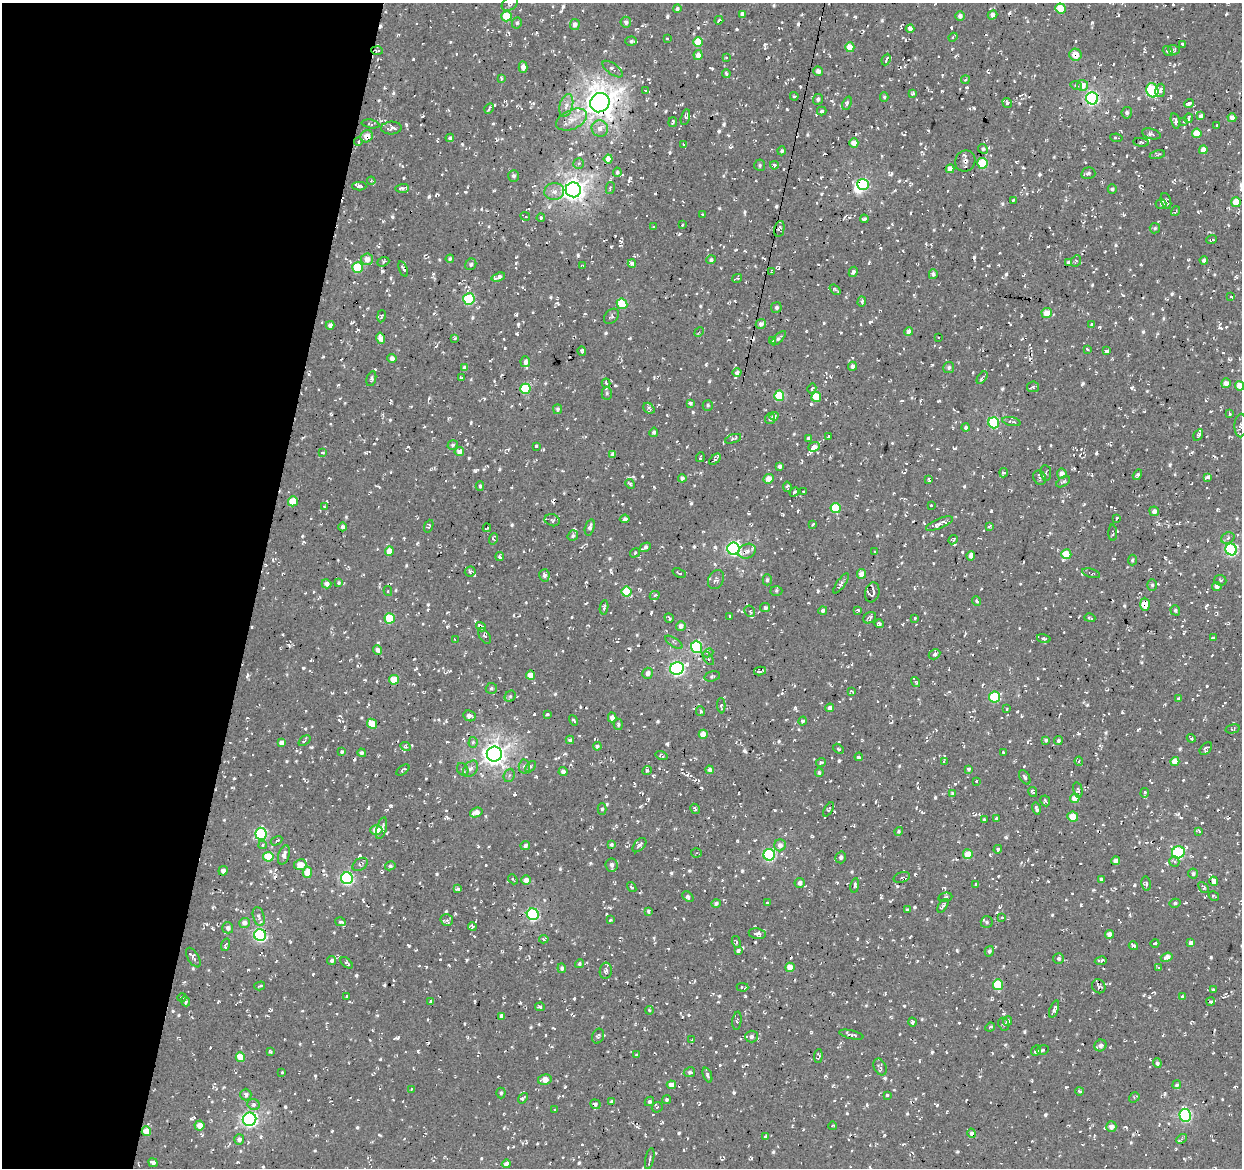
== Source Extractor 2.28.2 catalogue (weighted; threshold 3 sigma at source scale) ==
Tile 9 of 4 x 4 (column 1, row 3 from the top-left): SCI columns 5-1244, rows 1448-2613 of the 4966 x 5165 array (HDU 1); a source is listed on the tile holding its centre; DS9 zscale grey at full resolution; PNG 1244 x 1170 px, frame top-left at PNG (2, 3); each listed source drawn as its Kron ellipse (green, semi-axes under 4 px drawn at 4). Shown black and unused: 21% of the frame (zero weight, under 2 of 3 exposures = <1% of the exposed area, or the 3 px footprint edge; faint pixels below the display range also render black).
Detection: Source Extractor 2.28.2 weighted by HDU 2 'WHT'; one run over the whole footprint, this tile lists its part. Background 0.00843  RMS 0.0089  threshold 0.0399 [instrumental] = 3 sigma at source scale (4.5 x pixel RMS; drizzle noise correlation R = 1.50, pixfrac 1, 0.0396/0.0396 arcsec/px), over >= 5 px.
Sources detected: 1535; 1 inside a brighter object's white glare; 100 cosmic-ray / hot-pixel residue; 1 long thin detection or spike segment (spike, bleed or trail) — neither listed nor drawn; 20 inside a brighter listed object's ellipse — not listed separately; of the other 1413, all 500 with FLUX_AUTO >= 1.57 (the completeness limit of this list) listed and drawn (913 fainter detections not listed), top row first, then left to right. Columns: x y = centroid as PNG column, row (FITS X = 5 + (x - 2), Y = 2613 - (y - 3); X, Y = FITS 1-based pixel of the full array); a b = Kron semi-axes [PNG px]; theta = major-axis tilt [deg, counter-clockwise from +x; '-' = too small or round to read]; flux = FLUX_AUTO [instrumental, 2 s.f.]
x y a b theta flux
510 4 9 6 33 2.1
1061 8 5 5 - 23
677 9 4 4 - 2.1
742 14 4 4 - 2.7
992 15 5 4 - 4.8
506 16 5 5 - 25
960 16 4 4 - 3.5
719 20 4 3 - 2
626 22 5 5 - 2.6
517 23 6 5 - 1.7
575 25 5 5 - 4.2
910 29 4 3 - 4.8
953 37 5 3 - 1.7
667 39 3 3 - 1.6
631 41 6 4 3 2.1
698 42 5 5 - 22
1182 44 3 3 - 2.6
850 47 5 4 - 16
377 50 6 4 -3 1.8
1174 50 6 4 -16 1.6
1168 51 5 3 - 3.2
698 55 5 4 - 5.3
1075 55 6 6 - 12
726 58 3 3 - 2.5
886 60 6 2 64 2.1
523 67 5 4 - 5.1
613 69 12 5 -36 3.5
818 71 5 4 - 4.9
726 73 4 3 - 2.4
501 78 4 3 - 1.9
965 80 4 3 - 1.6
1082 85 5 5 - 7.3
1076 86 6 4 -17 1.6
645 90 3 3 - 2.3
1152 90 7 6 - 95
1160 90 7 5 82 3.9
913 93 3 3 - 1.7
794 96 4 2 - 2
884 97 5 4 - 1.7
1092 98 6 6 - 210
818 99 5 4 - 2.1
600 103 10 9 - 1300
847 103 7 3 68 1.8
1007 103 5 4 - 3.4
1189 103 5 3 - 3.5
566 105 11 6 74 5.6
489 108 5 2 - 1.8
822 111 5 3 - 2
1127 113 6 5 - 2.4
1201 116 4 3 - 4.9
685 117 8 4 76 2.7
1189 118 5 3 - 2.2
1232 118 4 4 - 4.7
572 120 16 9 24 9.3
1175 121 8 4 -77 3
673 122 5 3 - 1.7
1183 122 4 3 - 1.6
371 124 9 4 -10 1.7
1217 126 3 3 - 2.1
391 128 10 6 3 4.8
600 128 8 8 - 7.8
1197 133 5 4 - 18
1151 134 9 5 -16 2.7
367 136 6 6 - 7.6
450 138 4 4 - 2.7
1116 138 6 3 -8 2.5
358 142 4 3 - 1.7
1141 142 8 4 -5 1.8
854 143 4 4 - 13
684 145 3 3 - 1.7
983 149 5 4 - 2.1
1203 150 4 4 - 6.4
782 151 4 4 - 1.7
1157 155 8 4 15 1.6
608 159 4 4 - 8.9
965 161 11 10 - 5
982 163 5 5 - 33
578 164 5 5 - 1.7
760 165 5 5 - 1.7
774 165 4 4 - 2.4
950 169 4 4 - 8.9
617 172 4 3 - 1.7
1088 173 7 6 - 2.3
513 176 6 5 - 2.8
371 181 4 4 - 1.9
863 184 6 5 - 91
359 186 7 3 0 2.2
402 188 7 4 1 2.5
610 188 6 4 77 1.9
1112 189 5 4 - 2
573 190 7 7 - 680
554 191 10 8 8 5.7
1013 200 3 2 - 1.9
1166 201 8 5 -73 2.4
1236 202 5 4 - 16
1161 204 5 5 - 1.9
1176 211 5 3 - 1.8
703 214 3 3 - 2.1
525 216 5 3 - 1.7
541 218 4 3 - 1.6
864 219 4 3 - 2.7
682 225 3 3 - 1.7
653 227 3 3 - 1.9
1155 228 5 5 - 1.6
779 229 8 5 77 3.8
1212 240 5 2 - 1.6
367 259 6 6 - 8
450 259 4 3 - 1.9
711 260 5 4 - 2
1204 260 4 4 - 2.6
1076 261 6 5 - 1.7
383 262 6 4 22 1.6
632 263 4 3 - 4.4
1069 263 4 4 - 4.5
471 264 6 5 - 1.9
583 266 4 3 - 1.6
358 267 5 5 - 45
403 269 8 3 -69 2.3
772 272 3 3 - 1.6
853 272 5 4 - 2.1
933 274 5 4 - 2.2
498 277 7 4 18 4
737 278 5 3 - 1.7
835 290 6 3 -39 1.9
1231 297 3 3 - 1.7
469 299 6 6 - 61
862 302 5 4 - 2.2
622 304 5 5 - 35
776 307 5 5 - 2.1
1047 313 5 5 - 13
381 316 6 4 79 1.7
611 316 8 6 47 2.1
761 324 5 5 - 3.9
1092 324 3 3 - 1.6
330 325 4 4 - 3.6
699 332 5 4 - 1.7
908 332 4 4 - 5.7
381 338 6 4 -77 8.2
455 338 3 3 - 2.2
779 338 9 4 44 2
938 338 3 2 - 2.3
773 341 3 2 - 2.1
1087 349 3 3 - 1.9
582 351 4 3 - 1.8
1106 351 4 3 - 3.3
392 358 4 4 - 4.5
525 362 5 5 - 3.7
852 366 4 4 - 2.8
465 368 4 4 - 4.7
949 368 5 5 - 2
737 373 4 4 - 2.6
461 378 3 3 - 1.7
982 378 7 3 52 1.9
371 379 7 4 74 2.1
606 383 4 3 - 1.6
1226 383 5 5 - 5
1240 386 5 4 - 11
1033 387 6 5 - 1.8
812 388 5 4 - 1.9
525 389 5 5 - 43
607 393 6 5 - 1.6
779 396 5 5 - 33
816 397 5 5 - 33
690 403 4 3 - 2.1
708 405 5 5 - 1.7
649 408 6 5 - 2.2
558 409 5 4 - 1.8
1230 414 3 3 - 1.7
774 416 4 4 - 3.4
770 419 5 5 - 1.9
1011 422 9 4 -12 3.2
994 423 5 5 - 67
1241 425 12 6 87 2.9
966 428 4 4 - 2
654 432 5 4 - 1.9
1198 435 6 4 58 2.1
828 437 4 3 - 3
808 438 4 4 - 1.8
733 439 8 4 18 1.9
453 445 5 4 - 1.8
536 446 3 3 - 1.8
814 447 6 4 23 7.7
459 451 5 4 - 5.8
323 453 4 3 - 1.9
613 454 4 4 - 3.7
700 457 5 3 - 1.8
715 459 7 3 44 3.3
779 466 4 3 - 2.5
1004 473 4 4 - 2.9
1046 473 8 5 -84 1.9
1062 474 5 5 - 5.4
1137 475 5 4 - 1.8
1208 477 4 4 - 2.5
682 478 4 4 - 3
1040 478 7 6 - 2.7
768 479 5 4 - 8.1
929 480 4 3 - 1.7
1063 482 7 4 33 2.3
630 484 5 3 - 1.9
480 486 5 3 - 1.7
787 487 5 4 - 2.8
794 492 5 3 - 1.8
804 492 3 3 - 2
293 501 5 5 - 25
931 505 3 3 - 1.6
324 507 3 3 - 1.8
836 508 5 5 - 38
1154 511 5 4 - 3.8
625 519 5 3 - 2.4
1116 519 4 3 - 1.8
552 520 8 6 -20 2.3
939 524 14 5 22 6.7
813 525 3 3 - 1.8
429 526 6 4 69 1.9
989 526 4 3 - 2.6
343 527 4 3 - 2.3
590 527 8 4 73 3.4
487 528 4 3 - 2.4
1113 533 8 3 -88 1.6
573 536 5 5 - 1.9
1228 538 7 5 21 2.5
493 539 6 4 74 2.1
953 540 5 4 - 1.6
645 547 6 3 32 6.2
734 549 6 6 - 190
1231 549 6 5 - 140
389 551 5 4 - 9.5
747 551 9 7 25 4.5
875 552 4 3 - 1.9
635 553 5 4 - 2
1066 554 5 5 - 28
971 556 5 4 - 4.5
500 557 4 4 - 2.5
1132 560 5 4 - 1.6
470 571 5 5 - 2.4
679 573 7 3 -20 1.8
1091 573 9 4 -15 1.9
861 574 5 4 - 8.7
544 575 6 5 - 3.1
716 580 10 7 62 2.9
767 580 5 4 - 2
1220 580 6 5 - 1.7
339 583 4 4 - 1.8
841 583 12 3 55 2.9
326 584 5 4 - 3.7
1152 585 6 4 90 1.7
1217 586 4 4 - 5
388 591 5 4 - 1.8
776 591 6 5 - 1.6
627 592 5 5 - 25
872 592 10 7 74 5
655 595 5 4 - 1.8
977 601 5 3 - 2.1
1145 604 6 5 - 12
604 607 7 3 84 2.2
765 608 5 4 - 2.5
858 610 4 4 - 1.7
1175 610 5 4 - 1.6
750 611 6 5 - 1.8
823 611 4 4 - 2.8
730 616 4 3 - 2.1
390 618 5 5 - 33
669 618 5 3 - 2.5
870 618 7 5 36 2.4
915 618 3 3 - 2.1
1090 618 5 3 - 2
879 624 4 4 - 2.3
681 626 5 4 - 4.7
481 627 5 4 - 3.1
485 636 9 5 -58 2.3
1044 638 7 4 -14 2.5
1213 638 4 3 - 2.1
455 639 4 2 - 1.8
674 642 10 4 -33 1.9
697 647 6 5 - 81
377 650 5 4 - 4
708 653 5 4 - 1.7
935 654 6 4 30 3.1
708 658 7 4 -56 1.7
677 668 7 6 - 210
760 671 6 3 12 2.7
648 673 5 5 - 4
530 675 4 4 - 9.4
712 676 8 5 14 1.8
394 680 5 5 - 22
916 682 5 3 - 1.8
491 688 5 5 - 2
851 691 4 3 - 1.7
510 696 6 5 - 1.6
995 697 5 5 - 51
1179 699 4 3 - 2.3
721 706 7 4 -87 2.1
830 708 4 4 - 3.4
1007 709 3 2 - 1.8
700 711 5 4 - 2
547 714 4 3 - 3
469 716 6 5 - 5.4
612 717 5 4 - 5.6
574 720 5 3 - 1.7
803 721 4 4 - 1.8
372 724 5 4 - 16
618 724 5 4 - 2
1233 729 7 4 14 1.6
703 734 4 4 - 14
1191 738 4 3 - 2
570 740 4 3 - 2
1046 740 4 4 - 1.6
304 741 7 4 37 1.9
1058 741 4 4 - 1.7
473 742 5 4 - 2.3
281 743 4 4 - 4.4
405 746 5 4 - 2.2
597 746 4 4 - 2.1
1206 748 7 5 46 2.8
838 749 6 4 -41 1.7
342 752 4 4 - 1.9
1003 752 4 3 - 2.2
362 753 4 4 - 2.4
494 754 7 7 - 630
661 756 6 4 -16 2.6
859 757 4 3 - 3.3
944 761 4 3 - 1.7
1079 761 4 4 - 2
1175 761 4 4 - 12
821 762 5 3 - 2.4
524 766 7 5 86 2.2
530 767 6 4 49 2.4
463 769 7 5 -56 2.6
471 769 9 6 51 3.6
969 769 4 4 - 1.8
403 770 7 3 35 1.8
647 770 5 4 - 2.1
709 770 4 4 - 3.3
563 772 4 4 - 3.5
819 773 4 4 - 1.9
509 775 7 5 68 2
1025 777 8 4 -60 2.1
977 781 3 3 - 2.1
1078 790 7 4 -77 2
1033 792 5 4 - 2.1
1145 793 5 3 - 2.4
953 794 4 4 - 4.1
1075 798 5 4 - 9.7
1045 801 5 4 - 1.7
1036 808 6 3 -75 2
602 809 5 4 - 1.8
695 809 5 3 - 1.8
828 809 8 4 57 1.9
476 812 6 4 18 7.5
1073 817 5 5 - 15
996 818 4 3 - 2.2
984 819 3 3 - 1.9
382 828 11 5 74 3.7
376 830 6 5 - 15
899 831 4 4 - 1.6
1199 831 4 3 - 1.7
261 834 6 5 - 110
277 841 6 3 30 1.8
611 844 4 4 - 1.8
263 845 4 3 - 1.7
639 845 8 5 47 2.7
780 845 6 6 - 4.7
525 846 5 4 - 2.4
998 849 4 4 - 1.8
1178 852 6 6 - 120
696 853 5 4 - 1.6
968 854 5 5 - 15
284 855 10 5 72 4.5
769 855 6 6 - 110
268 857 5 5 - 24
841 857 6 5 - 2.4
1116 861 4 4 - 6
1174 861 5 5 - 2.3
360 864 8 5 34 2.5
300 865 6 5 - 12
612 865 6 6 - 4.1
390 866 5 4 - 1.7
223 871 5 4 - 3.5
307 872 6 4 86 16
1193 874 5 5 - 2.3
902 877 8 5 16 2
347 878 6 6 - 160
513 879 5 3 - 1.8
1101 879 4 4 - 1.6
526 880 5 5 - 6.1
1214 881 5 4 - 5.5
800 883 5 5 - 4.1
976 884 3 3 - 1.8
1146 884 7 4 -79 2.2
855 885 7 4 79 2.2
632 887 5 3 - 1.8
1203 887 6 4 -49 1.8
457 889 4 3 - 2.2
1214 896 6 3 -30 1.9
688 897 6 4 -40 2.9
945 897 7 4 9 1.9
716 903 5 4 - 2.5
767 903 3 3 - 2.1
1175 903 5 4 - 1.7
943 906 7 3 58 2.8
907 910 3 3 - 2.4
649 911 3 3 - 2.7
533 914 6 5 - 130
259 917 10 5 -75 3.3
1002 917 4 3 - 1.7
447 920 6 5 - 3.2
611 920 3 3 - 2.2
340 922 5 3 - 2.9
987 922 6 6 - 1.8
244 923 5 5 - 4.2
472 927 4 4 - 1.7
228 928 5 5 - 3.5
757 934 8 5 -11 3.5
1109 934 4 4 - 6.5
260 935 6 5 - 160
544 939 4 4 - 2
736 942 6 4 -73 1.9
1155 943 4 3 - 2.8
1191 943 4 4 - 3.1
225 945 6 3 70 2.1
1133 946 5 3 - 3
738 951 4 3 - 7.4
989 951 5 4 - 2.5
1167 957 6 4 20 8.3
193 958 11 5 -59 3.3
1059 958 5 5 - 2.1
332 960 4 4 - 2.2
1101 961 6 4 10 2.1
346 963 7 3 -42 2
579 964 4 4 - 1.6
790 967 4 4 - 14
562 968 5 4 - 2.4
1158 968 3 3 - 1.7
606 971 8 6 80 3.4
998 985 5 5 - 40
260 986 5 3 - 1.6
1099 986 7 6 - 2.5
742 987 6 3 -3 2.5
1214 990 3 3 - 2.2
347 996 3 3 - 2.6
1182 996 4 3 - 2.2
182 997 4 3 - 1.9
186 1001 5 3 - 2
430 1001 3 2 - 1.8
1211 1002 4 4 - 1.8
540 1007 5 3 - 2.1
1054 1009 9 4 68 3.4
649 1010 4 4 - 1.8
502 1016 4 4 - 5
737 1021 9 4 84 1.9
1008 1021 5 4 - 3.3
912 1022 4 3 - 3
1004 1024 7 5 -66 2
990 1027 5 3 - 1.6
851 1035 12 4 -13 2.9
598 1036 7 5 70 2.1
751 1036 6 6 - 3.1
692 1040 4 3 - 2.9
1100 1046 6 5 - 3.9
1036 1050 6 4 48 2.8
1043 1050 6 4 8 1.6
270 1051 4 3 - 2
636 1055 4 3 - 2.6
818 1056 7 4 84 1.8
240 1057 5 4 - 18
1157 1063 4 4 - 2.4
880 1067 9 6 -64 2.8
282 1072 3 3 - 1.8
689 1072 6 5 - 2
707 1075 8 4 -69 2.5
545 1080 7 5 10 8.9
671 1085 4 4 - 6.3
1177 1085 5 4 - 2.4
412 1089 4 3 - 1.7
1080 1091 4 3 - 1.9
501 1093 5 4 - 1.6
246 1095 6 5 - 3.2
887 1095 4 3 - 1.6
1134 1097 5 4 - 1.6
523 1098 6 3 51 1.9
667 1100 4 4 - 1.8
649 1101 5 4 - 1.8
612 1102 4 3 - 2.1
254 1104 6 5 - 2.6
595 1104 5 4 - 2.3
657 1107 6 5 - 1.7
555 1109 3 3 - 1.6
1185 1115 6 5 - 120
249 1119 7 6 - 260
199 1125 5 5 - 9.5
833 1126 4 3 - 1.8
1111 1127 5 5 - 4.6
146 1131 4 4 - 13
972 1133 5 4 - 3.7
766 1136 3 3 - 2.5
1181 1139 6 4 44 1.8
239 1140 5 5 - 3.3
650 1159 10 3 77 1.6
153 1163 5 3 - 3.4
506 1164 4 4 - 4.6
Overlapping masked pixels (flux is a lower limit): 15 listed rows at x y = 377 50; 1075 55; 600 103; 391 128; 367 136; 982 163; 863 184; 779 229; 403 269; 388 591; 1145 604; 481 627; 612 1102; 972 1133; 153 1163
Isophote crosses this tile's border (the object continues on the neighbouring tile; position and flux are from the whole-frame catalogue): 3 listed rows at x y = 510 4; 1240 386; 1241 425